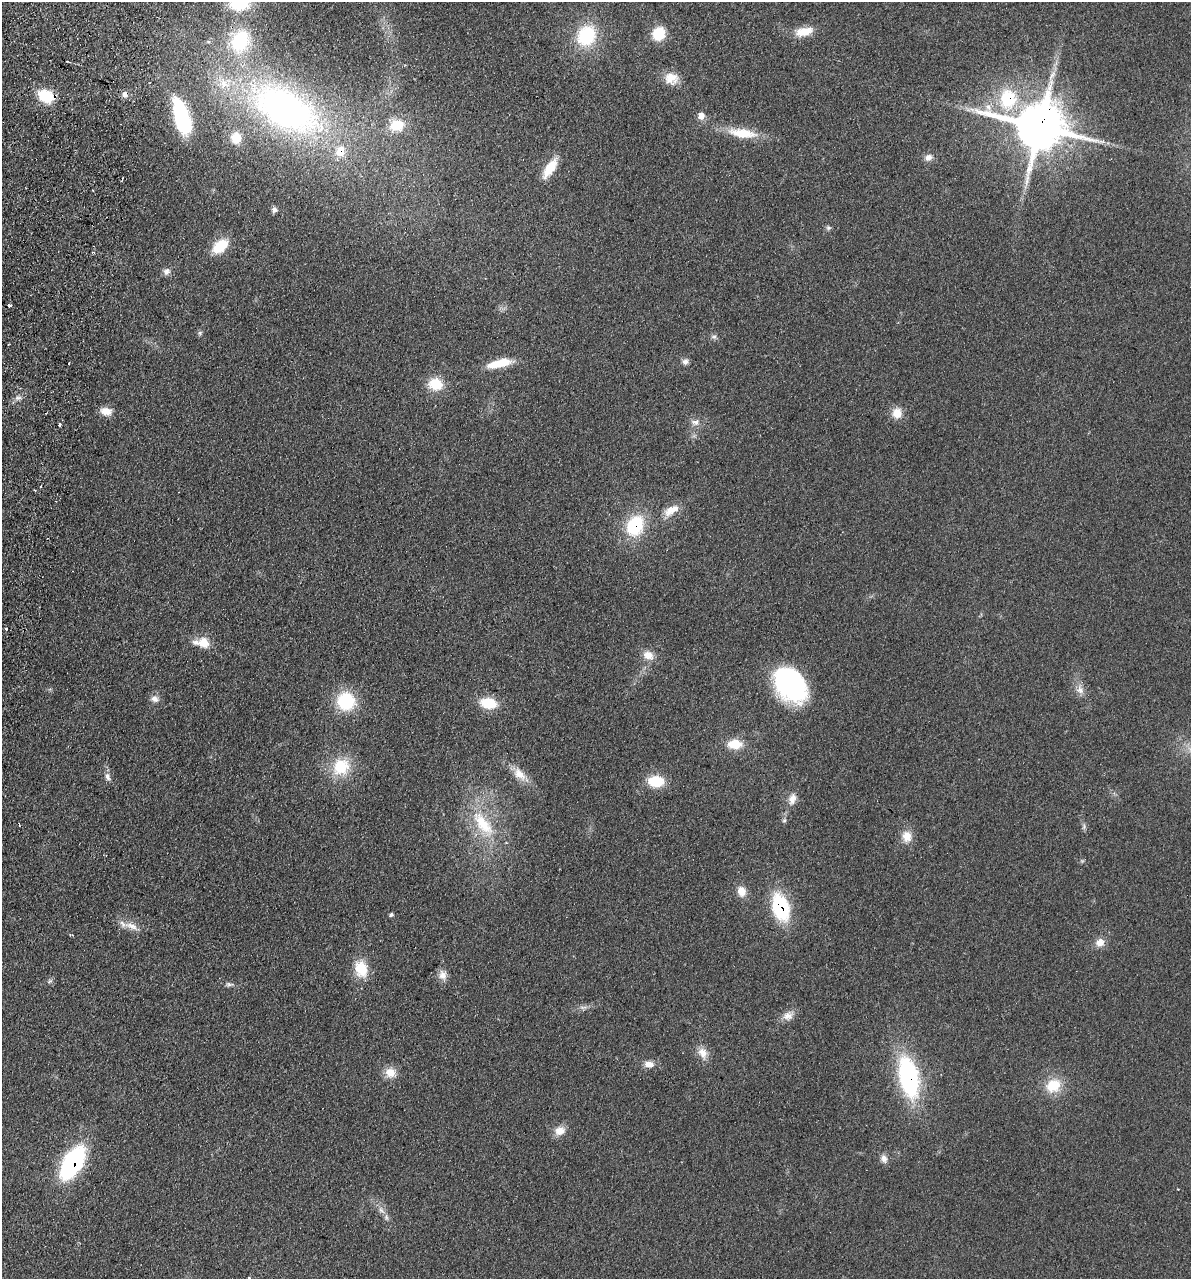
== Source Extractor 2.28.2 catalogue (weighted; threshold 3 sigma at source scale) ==
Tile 11 of 4 x 4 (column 3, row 3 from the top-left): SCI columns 2556-3744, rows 1294-2570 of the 5237 x 5141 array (HDU 1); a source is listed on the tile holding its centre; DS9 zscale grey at full resolution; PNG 1193 x 1281 px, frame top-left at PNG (2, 2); no overlay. Shown black and unused: <1% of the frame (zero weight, under 2 of 3 exposures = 3% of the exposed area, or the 3 px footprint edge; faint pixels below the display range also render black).
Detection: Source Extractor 2.28.2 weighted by HDU 2 'WHT'; one run over the whole footprint, this tile lists its part. Background 0.191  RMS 0.012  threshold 0.055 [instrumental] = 3 sigma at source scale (4.5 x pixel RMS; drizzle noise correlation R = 1.50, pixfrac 1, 0.05/0.05 arcsec/px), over >= 5 px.
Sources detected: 84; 1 inside a brighter object's white glare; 4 cosmic-ray / hot-pixel residue — not listed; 3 inside a brighter listed object's ellipse — not listed separately; the other 76 listed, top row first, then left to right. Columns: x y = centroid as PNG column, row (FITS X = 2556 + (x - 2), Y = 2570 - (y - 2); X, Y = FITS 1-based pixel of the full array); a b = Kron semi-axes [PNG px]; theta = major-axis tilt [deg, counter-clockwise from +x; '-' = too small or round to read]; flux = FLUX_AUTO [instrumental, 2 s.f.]
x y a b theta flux
239 4 24 15 4 47
804 31 22 10 12 21
659 34 13 12 - 34
586 36 21 17 62 73
240 41 25 20 72 85
1052 75 17 5 56 7.9
671 78 18 15 -6 17
46 96 15 11 -19 47
1008 99 27 22 86 69
285 109 90 46 -30 480
701 116 7 7 - 9.3
182 122 28 14 -67 96
397 125 18 15 14 28
1039 126 17 14 -15 6000
742 133 36 11 -8 34
236 138 14 12 -78 18
928 157 10 8 30 7
550 168 21 9 57 31
93 190 3 2 - 0.95
274 210 7 7 - 3.6
828 228 7 6 - 2.5
220 246 17 10 40 37
92 252 3 3 - 1.6
166 271 10 9 - 5.5
200 333 7 5 47 2.2
714 337 8 5 -4 3
685 362 8 7 - 4.8
499 363 27 8 13 32
436 384 15 13 -15 29
18 398 8 5 6 4
106 411 12 9 -7 14
897 413 13 12 - 14
695 422 13 8 -2 7.3
59 425 3 3 - 6.9
41 486 3 2 - 1
671 510 23 10 31 17
635 526 22 17 67 67
6 628 3 3 - 3.7
204 643 14 12 -34 18
648 655 15 11 -24 12
790 684 36 25 -50 180
1080 690 13 10 -67 8.7
155 699 11 8 -30 6.9
346 701 18 18 - 64
488 703 18 11 -10 33
735 744 14 9 1 26
341 767 23 21 43 45
519 774 20 11 -44 17
108 777 11 6 -73 5.5
656 781 17 12 -4 34
792 799 15 9 75 9.5
784 820 6 5 - 2.1
483 824 44 17 -51 59
1084 827 9 3 77 2.4
907 836 15 12 -84 15
741 891 12 9 -74 13
781 907 25 14 -74 99
391 915 5 5 - 2.3
132 926 20 7 -22 12
70 935 3 3 - 1.3
1100 942 12 11 - 9.9
361 969 21 16 -74 30
443 975 14 11 -82 8.9
50 981 8 4 31 2.5
228 985 9 4 -9 3.1
788 1016 15 11 23 9.9
703 1053 16 11 -61 12
649 1064 12 8 -7 9.3
390 1073 15 12 -32 14
908 1077 43 19 -79 160
1053 1086 19 16 25 31
560 1131 13 11 17 13
884 1159 11 8 -71 6.5
73 1163 28 14 60 200
381 1210 12 7 -48 6.6
249 1278 4 2 - 1.2
Overlapping masked pixels (flux is a lower limit): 7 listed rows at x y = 46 96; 1008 99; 1039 126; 635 526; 781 907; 908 1077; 73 1163
Isophote crosses this tile's border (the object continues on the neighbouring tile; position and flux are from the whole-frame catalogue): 1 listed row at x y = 239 4